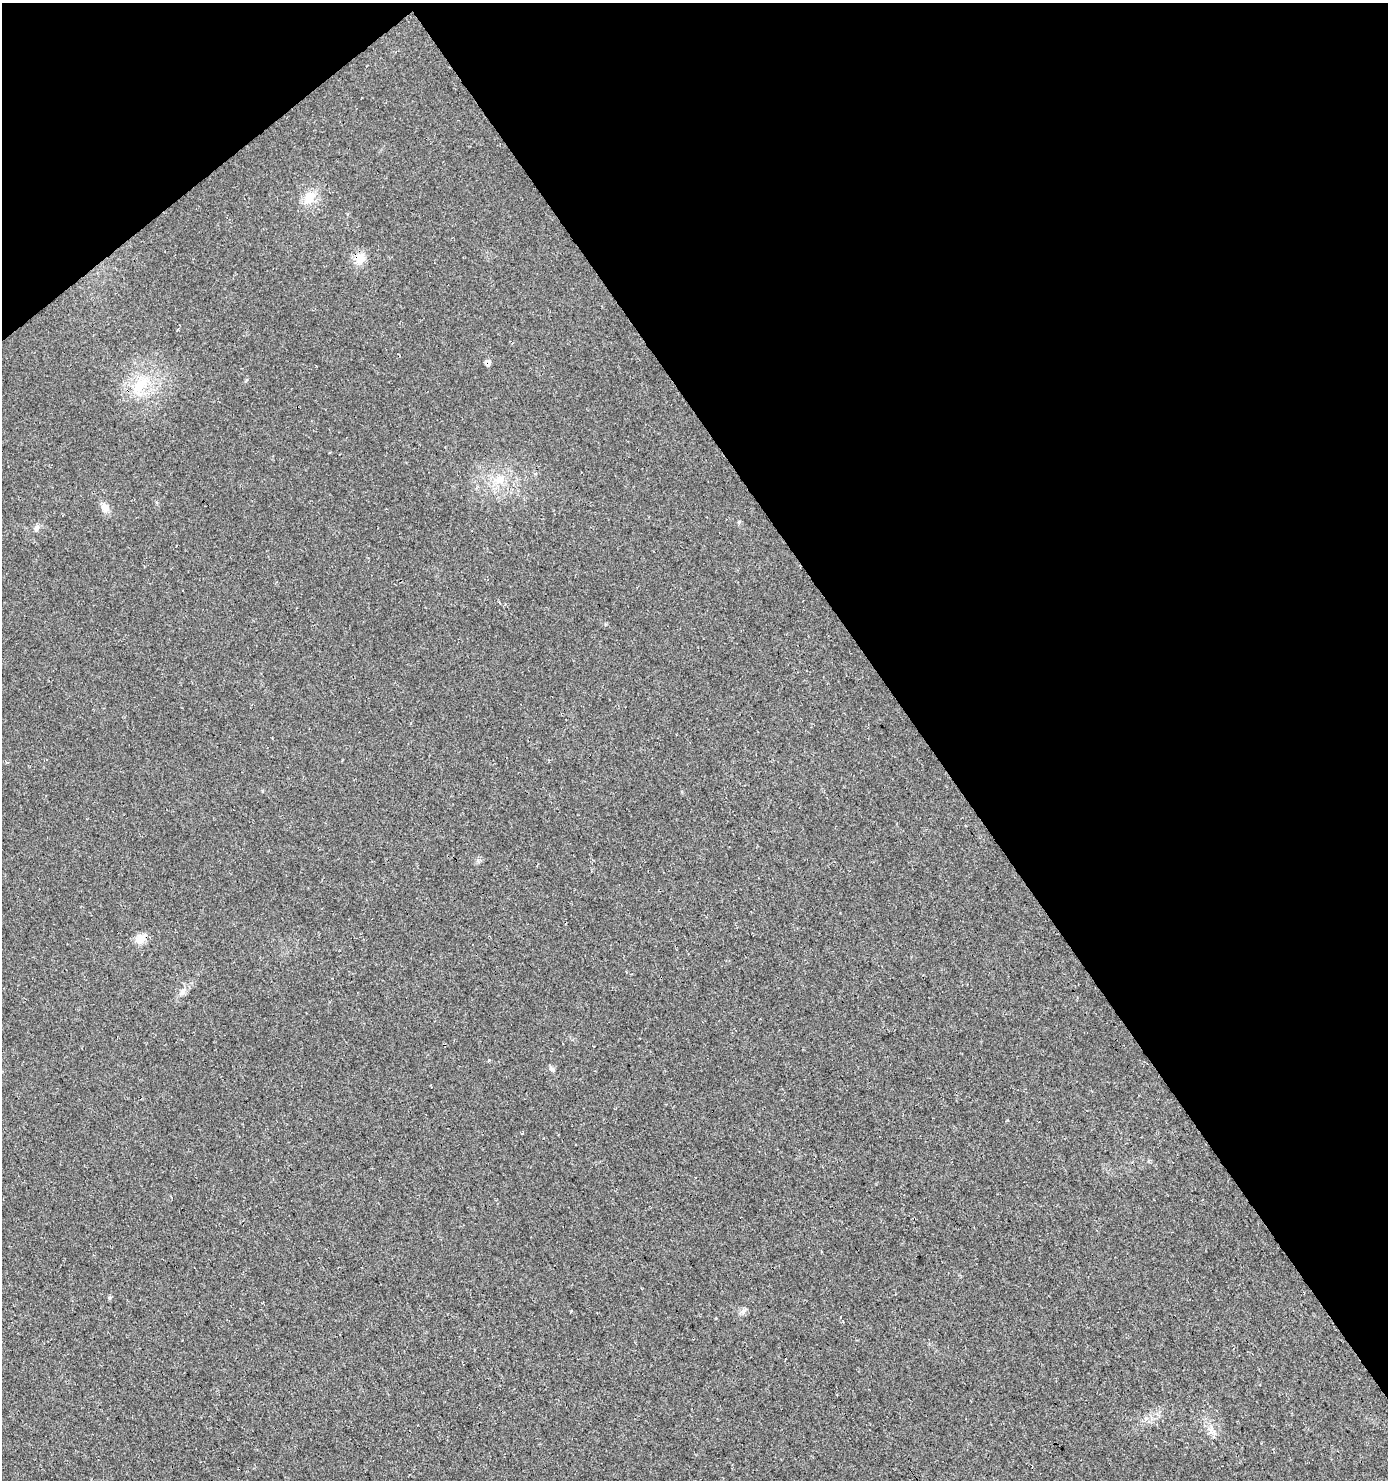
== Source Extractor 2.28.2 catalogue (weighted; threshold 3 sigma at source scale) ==
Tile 3 of 4 x 4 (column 3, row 1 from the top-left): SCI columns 2999-4384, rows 4482-5959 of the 5935 x 6014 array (HDU 1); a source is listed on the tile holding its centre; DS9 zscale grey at full resolution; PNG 1390 x 1482 px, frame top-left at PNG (2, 3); no overlay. Shown black and unused: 37% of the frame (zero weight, under 3 of 4 exposures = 5% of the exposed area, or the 3 px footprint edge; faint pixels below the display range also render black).
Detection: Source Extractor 2.28.2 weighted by HDU 2 'WHT'; one run over the whole footprint, this tile lists its part. Background 0.0241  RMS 0.007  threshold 0.0313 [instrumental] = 3 sigma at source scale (4.5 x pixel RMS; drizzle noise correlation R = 1.50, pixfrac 1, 0.0396/0.0396 arcsec/px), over >= 5 px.
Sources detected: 15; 1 cosmic-ray / hot-pixel residue — not listed; the other 14 listed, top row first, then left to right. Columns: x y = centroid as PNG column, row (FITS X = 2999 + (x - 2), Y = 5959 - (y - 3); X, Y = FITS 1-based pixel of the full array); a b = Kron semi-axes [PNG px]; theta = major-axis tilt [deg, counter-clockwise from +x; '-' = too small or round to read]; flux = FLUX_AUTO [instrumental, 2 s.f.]
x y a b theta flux
309 198 19 13 60 11
360 259 14 13 - 8
488 363 11 5 76 2.5
140 385 29 14 42 21
500 480 17 11 45 9.8
105 508 12 9 -59 4.6
739 522 6 3 72 0.83
36 528 9 6 70 2.4
141 939 13 11 52 7.1
183 991 11 7 40 3.4
489 1060 5 3 - 0.62
551 1069 8 6 -45 1.7
109 1297 6 4 68 1
742 1311 8 5 30 2.1
Overlapping masked pixels (flux is a lower limit): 1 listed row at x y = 488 363
Unlisted compact peaks at least as high as the median listed source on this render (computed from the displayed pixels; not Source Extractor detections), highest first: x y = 571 1311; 478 860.